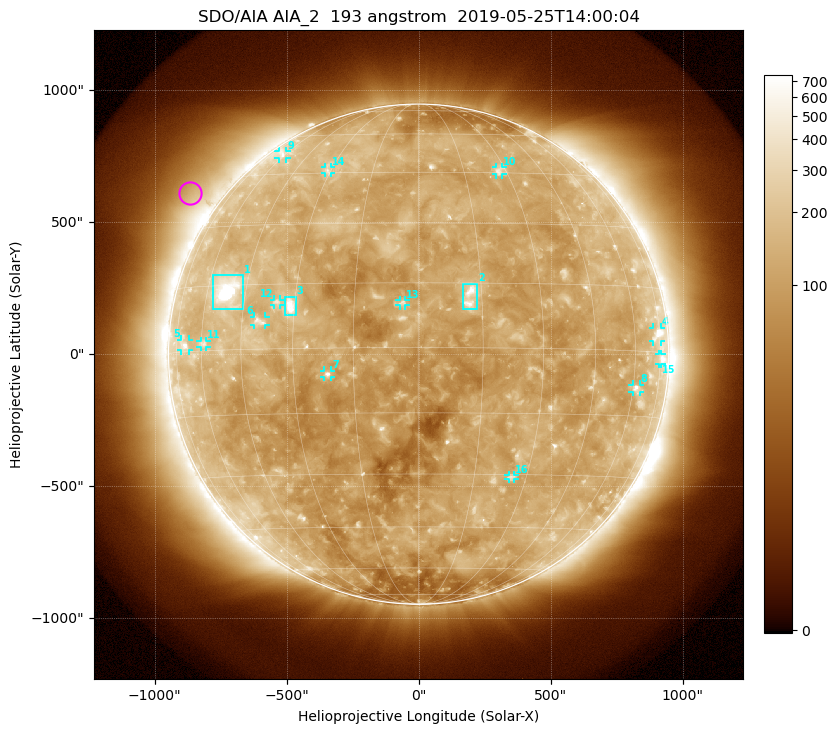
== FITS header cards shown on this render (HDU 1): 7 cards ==
TELESCOP= 'SDO/AIA'
INSTRUME= 'AIA_2'
WAVELNTH=                  193
WAVEUNIT= 'angstrom'
DATE-OBS= '2019-05-25T14:00:04.84'
CTYPE1  = 'HPLN-TAN'
CTYPE2  = 'HPLT-TAN'

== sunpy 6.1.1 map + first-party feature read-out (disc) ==
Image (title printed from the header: SDO/AIA AIA_2  193 angstrom  2019-05-25T14:00:04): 1024 x 1024 px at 2.4 arcsec/px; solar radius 948 arcsec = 395 px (full disc in frame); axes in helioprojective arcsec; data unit not stated in the header (colour bar unlabelled)
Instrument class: DISC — disc imager (sunpy class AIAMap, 193 A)
Bright regions (active regions / flare kernels): reference = the median radial profile (limb darkening/brightening removed); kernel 9 px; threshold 5 sigma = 176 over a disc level ~114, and >= 1.15x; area >= 12 px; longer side >= 9 px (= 22 arcsec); searched inside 0.97 R_sun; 16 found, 16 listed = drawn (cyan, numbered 1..; 13 of them under ~33 arcsec drawn as corner ticks so the feature stays visible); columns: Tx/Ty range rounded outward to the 5 arcsec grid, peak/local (2 s.f.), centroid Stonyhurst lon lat
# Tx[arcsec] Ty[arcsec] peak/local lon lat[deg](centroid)
1 -780..-665 170..300 23 -52 +14
2 165..225 170..270 6.2 +12 +12
3 -510..-465 145..220 8.2 -31 +10
4 885..920 45..100 4.6 +73 +4
5 -900..-870 15..55 3.8 -69 +1
6 -625..-580 110..145 3.6 -40 +6
7 -360..-330 -90..-60 4.9 -21 -6
8 810..840 -145..-115 3.9 +62 -8
9 -530..-500 740..770 3 -61 +52
10 290..320 680..710 3.1 +27 +46
11 -825..-805 25..50 2.8 -59 +2
12 -550..-525 185..210 3.2 -35 +11
13 -75..-50 185..205 4 -4 +10
14 -355..-330 685..710 2.6 -31 +46
15 910..920 -35..0 2.8 +75 -1
16 340..365 -475..-455 3 +26 -31
Off-limb structures (1.02-1.3 R_sun): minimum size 162 px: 5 found; the strongest spans PA ~35..70 deg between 1.02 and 1.3 R_sun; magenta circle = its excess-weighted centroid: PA ~55 deg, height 1.12 R_sun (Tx ~-870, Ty ~610 arcsec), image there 2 x the reference